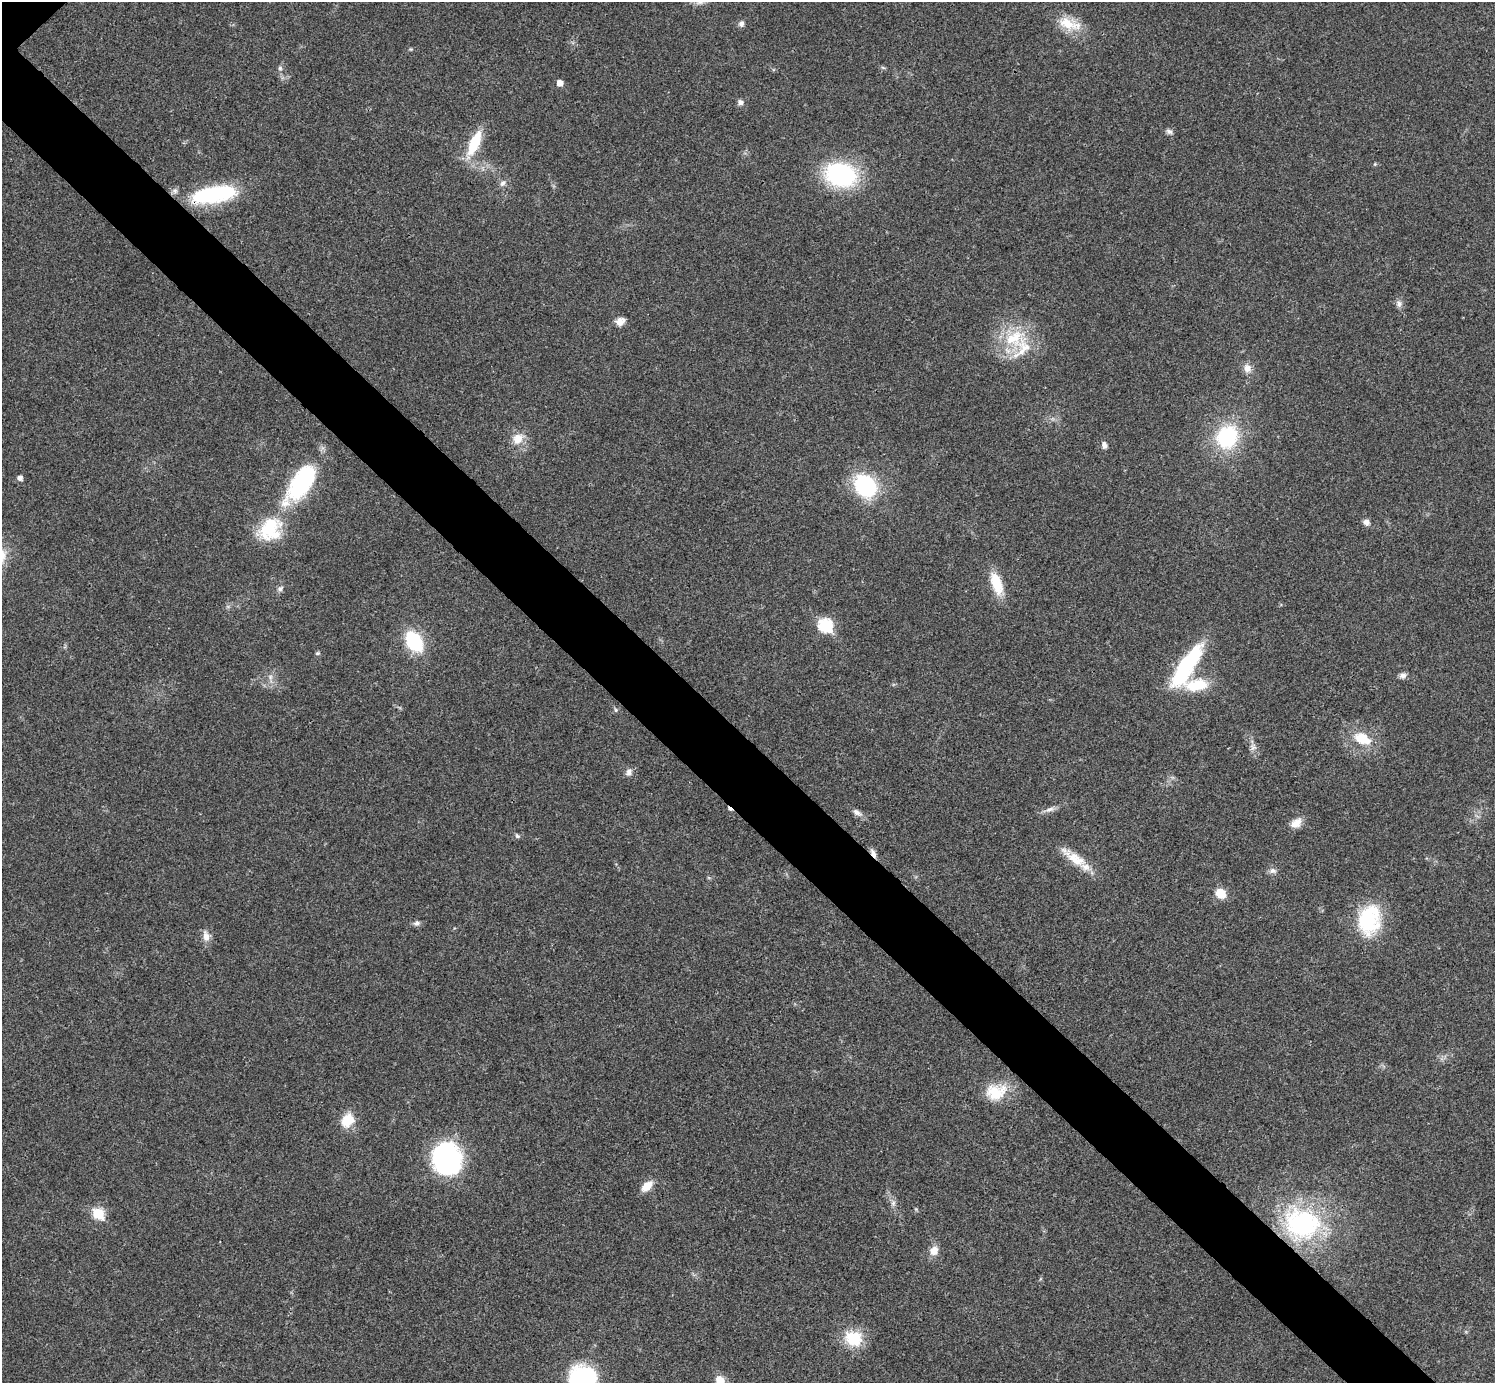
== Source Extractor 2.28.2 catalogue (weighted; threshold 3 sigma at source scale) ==
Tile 6 of 4 x 4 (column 2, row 2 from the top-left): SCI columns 1501-2993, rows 3063-4443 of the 5983 x 5983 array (HDU 1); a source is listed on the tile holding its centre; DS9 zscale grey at full resolution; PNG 1497 x 1385 px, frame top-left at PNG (2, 2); no overlay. Shown black and unused: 6% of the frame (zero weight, under 3 of 4 exposures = <1% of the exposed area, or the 3 px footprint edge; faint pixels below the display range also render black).
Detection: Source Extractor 2.28.2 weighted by HDU 2 'WHT'; one run over the whole footprint, this tile lists its part. Background 0.0195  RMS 0.004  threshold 0.0181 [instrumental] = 3 sigma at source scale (4.5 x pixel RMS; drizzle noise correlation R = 1.50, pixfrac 1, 0.05/0.05 arcsec/px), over >= 5 px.
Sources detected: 61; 1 cosmic-ray / hot-pixel residue — not listed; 2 inside a brighter listed object's ellipse — not listed separately; the other 58 listed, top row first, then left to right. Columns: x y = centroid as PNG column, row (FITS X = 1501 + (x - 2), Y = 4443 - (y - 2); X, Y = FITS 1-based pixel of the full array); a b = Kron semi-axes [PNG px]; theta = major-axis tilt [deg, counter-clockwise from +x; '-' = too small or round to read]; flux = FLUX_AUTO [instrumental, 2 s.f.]
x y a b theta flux
741 23 8 7 - 1.4
1069 24 34 13 -17 9.5
280 68 6 6 - 0.83
560 83 5 5 - 3.7
740 102 7 6 - 1.4
1169 131 8 6 -24 1.2
474 143 29 10 66 15
1375 164 5 4 - 0.46
841 174 24 18 -16 59
503 183 10 7 49 1.6
214 194 50 17 10 38
1399 304 9 7 87 1.5
620 321 11 9 27 3
1014 338 32 22 35 19
1247 368 12 11 - 2.8
1227 437 23 20 62 32
518 438 16 13 50 5.4
1104 445 9 6 -80 1.6
20 478 5 5 - 1.9
301 483 49 21 56 47
865 486 27 22 -50 31
1366 522 9 7 -30 1.8
269 527 34 21 50 22
996 584 29 12 -72 10
280 589 7 6 - 1.2
825 625 7 6 - 47
414 641 19 13 -58 25
318 653 6 5 - 0.59
1186 666 54 16 57 36
1403 675 9 7 13 1.6
270 677 7 6 - 1.3
1197 685 30 15 8 13
616 710 6 4 -89 0.58
1362 738 20 12 -27 10
1253 747 8 6 -11 1.4
629 772 9 7 85 1.7
1050 809 13 6 21 1.9
857 812 12 7 -31 1.9
1296 823 16 10 36 3.8
517 836 7 5 -51 0.77
873 853 13 5 -63 1.9
1074 858 39 12 -36 9.5
1273 871 9 7 -8 1.6
1221 893 10 8 -44 7.2
1369 920 37 26 79 27
417 923 9 6 19 1.3
206 936 15 8 -77 3.1
996 1092 29 20 11 12
347 1120 16 13 56 8.2
447 1159 33 31 -64 54
647 1186 12 7 43 6.2
893 1203 7 6 - 1.1
98 1213 6 6 - 27
1302 1223 45 37 -13 58
934 1251 10 9 - 4.1
853 1338 16 13 -26 17
583 1378 26 25 - 41
720 1380 11 9 -36 4.1
Overlapping masked pixels (flux is a lower limit): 2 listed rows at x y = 214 194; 873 853
Isophote crosses this tile's border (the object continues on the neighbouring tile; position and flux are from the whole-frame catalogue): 2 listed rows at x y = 583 1378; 720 1380